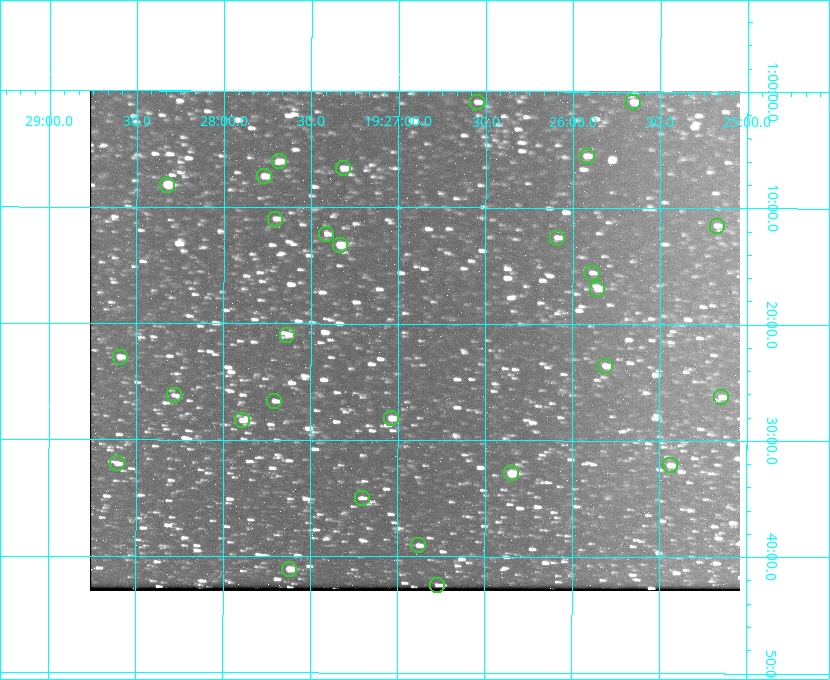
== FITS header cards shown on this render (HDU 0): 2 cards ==
NAXIS1  =                  650 / Width of table row in bytes
NAXIS2  =                  500 / Number of rows in table

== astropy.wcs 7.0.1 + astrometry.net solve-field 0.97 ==
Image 650 x 500 px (HDU 0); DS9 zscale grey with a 90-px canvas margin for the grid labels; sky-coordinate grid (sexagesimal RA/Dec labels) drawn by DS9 from the SOLVED WCS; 29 Tycho-2 reference stars matched to detected sources circled (green)
Header WCS: none
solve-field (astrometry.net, Tycho-2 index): SOLVED blind (the file carries no WCS)
Solved WCS: RA---TAN-SIP/DEC--TAN-SIP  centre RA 19:26:54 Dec +01:21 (291.73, +1.36 deg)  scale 5.16 arcsec/px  FOV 55.9' x 43.0'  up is +180 deg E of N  parity flipped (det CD > 0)
(file carries no celestial WCS; the grid is the blind solution)
Tycho-2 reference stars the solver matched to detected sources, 29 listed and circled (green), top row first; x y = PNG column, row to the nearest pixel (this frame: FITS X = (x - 90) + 1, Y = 500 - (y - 92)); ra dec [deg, ICRS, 3 dp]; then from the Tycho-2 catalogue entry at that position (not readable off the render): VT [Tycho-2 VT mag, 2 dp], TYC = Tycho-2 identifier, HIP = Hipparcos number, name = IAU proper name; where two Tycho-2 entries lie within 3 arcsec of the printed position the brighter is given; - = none
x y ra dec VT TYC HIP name
477 103 291.638 +1.015 11.72 465-554-1 - -
633 103 291.414 +1.016 11.47 465-1456-1 - -
587 157 291.480 +1.092 11.69 465-523-1 - -
279 162 291.921 +1.101 10.89 465-1942-1 - -
343 169 291.829 +1.111 10.78 465-2030-1 - -
264 177 291.942 +1.122 10.76 465-1161-1 - -
167 186 292.081 +1.135 10.24 465-979-1 - -
275 220 291.926 +1.184 11.49 465-1994-1 - -
717 227 291.294 +1.191 12.55 465-657-1 - -
326 235 291.853 +1.206 11.17 465-1444-1 - -
557 239 291.522 +1.209 11.81 465-867-1 - -
340 246 291.833 +1.221 9.77 465-1968-1 - -
592 274 291.472 +1.260 11.72 465-772-1 - -
597 290 291.465 +1.282 11.06 465-140-1 - -
287 336 291.908 +1.350 10.94 465-1840-1 - -
120 358 292.148 +1.381 10.77 465-611-1 - -
605 367 291.453 +1.393 11.17 465-261-1 - -
174 396 292.071 +1.436 12.12 465-1311-1 - -
721 398 291.287 +1.437 11.86 465-1616-1 - -
274 402 291.927 +1.444 11.17 465-873-1 - -
391 419 291.759 +1.468 10.00 465-530-1 - -
242 421 291.973 +1.472 10.69 465-577-1 - -
117 464 292.152 +1.534 10.91 465-857-1 - -
670 466 291.360 +1.535 11.71 465-397-1 - -
511 474 291.587 +1.547 9.51 465-596-1 - -
362 499 291.801 +1.583 12.28 465-1290-1 - -
418 546 291.720 +1.651 11.47 465-675-1 - -
289 570 291.905 +1.685 9.70 465-808-1 - -
437 586 291.693 +1.708 12.07 465-703-1 - -